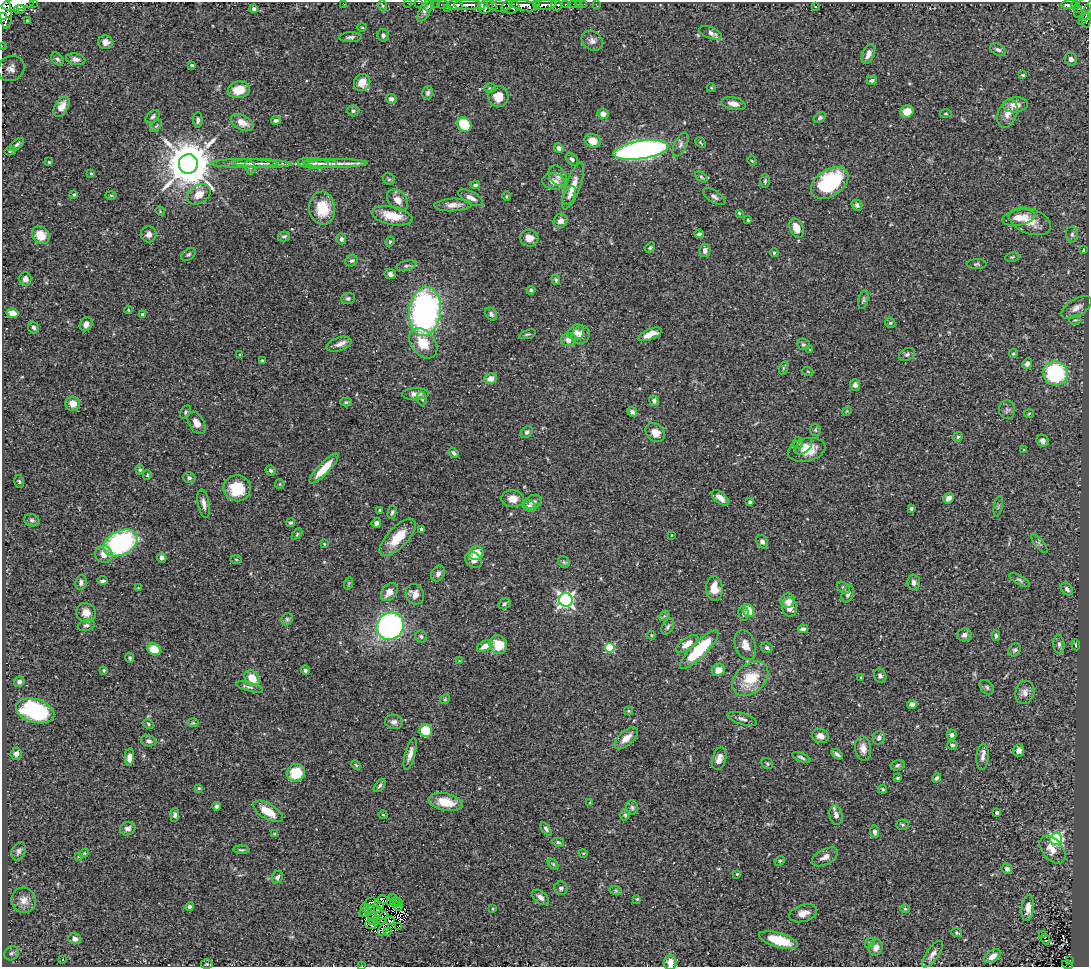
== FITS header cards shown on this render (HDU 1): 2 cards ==
NAXIS1  =                 1087
NAXIS2  =                  965

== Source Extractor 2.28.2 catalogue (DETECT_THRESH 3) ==
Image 1087 x 965 px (HDU 1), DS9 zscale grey, 1 PNG px = 1 image px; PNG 1091 x 969 px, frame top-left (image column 1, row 965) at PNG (2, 2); each listed source drawn as its Kron ellipse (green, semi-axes under 4 px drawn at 4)
Background 0.564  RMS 0.037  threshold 0.111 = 3 sigma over >= 5 px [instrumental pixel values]
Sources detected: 398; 2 with non-positive FLUX_AUTO (blend fragments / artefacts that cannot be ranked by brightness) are neither listed nor drawn; the other 396 listed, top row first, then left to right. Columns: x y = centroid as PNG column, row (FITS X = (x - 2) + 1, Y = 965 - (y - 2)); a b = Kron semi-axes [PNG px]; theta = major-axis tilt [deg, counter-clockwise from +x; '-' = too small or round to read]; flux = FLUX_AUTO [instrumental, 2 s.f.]
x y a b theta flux
34 2 3 2 - 22
343 3 2 2 - 43
407 3 3 2 - 3.8
418 3 3 2 - 6
18 4 16 6 9 1600
436 4 2 2 - 5.4
443 4 6 3 -1 17
536 4 4 3 - 260
565 4 3 3 - 51
574 4 3 3 - 16
579 4 2 2 - 3.2
584 4 2 2 - 4.6
596 4 2 2 - 1.6
455 5 8 4 -1 750
468 5 13 5 -1 640
492 5 6 3 -47 190
503 5 11 6 18 250
524 5 14 5 -10 970
545 5 12 5 2 720
557 5 5 5 - 240
1069 5 8 4 3 110
1075 5 5 3 - 68
383 6 5 4 - 3
430 6 5 3 - 56
481 6 3 2 - 93
486 7 7 6 - 250
510 7 9 7 5 540
816 7 3 2 - 2.9
1083 7 12 6 52 260
3 8 21 7 -79 2000
447 8 3 2 - 4.3
1077 8 3 2 - 32
20 9 6 3 11 120
254 9 4 4 - 8.1
425 11 13 5 64 9.1
1087 12 15 3 60 150
1085 16 3 2 - 50
3 17 3 2 - 270
27 21 3 2 - 2
1086 21 7 4 -89 88
362 27 5 3 - 2.5
711 33 12 5 -20 11
383 35 6 6 - 6.2
350 37 11 5 3 7.2
592 41 11 9 -34 12
105 42 7 7 - 15
2 46 3 2 - 4.6
998 50 8 5 -26 7.9
868 54 10 6 67 16
57 59 7 5 -48 6
76 59 10 6 -11 11
1071 59 6 6 - 8.7
192 65 4 3 - 2.8
11 68 14 12 31 20
1023 75 3 3 - 2.8
872 80 5 4 - 5.9
362 82 9 8 - 29
490 88 5 4 - 3.3
711 88 4 4 - 2.3
239 90 11 8 10 39
428 93 7 5 75 6.5
498 97 10 10 - 36
391 99 5 5 - 8.6
734 104 12 6 -12 17
1015 105 12 7 5 25
62 107 11 6 59 26
353 111 6 6 - 5.9
907 111 7 6 - 31
946 113 6 4 6 2.9
1007 113 15 9 70 21
603 114 5 5 - 14
153 116 8 5 39 7
820 118 6 4 36 5.5
198 120 7 4 -89 6.9
276 120 5 4 - 5.9
242 122 12 7 -26 23
464 124 8 6 -47 90
156 126 7 4 45 4.7
593 141 8 6 -21 27
701 143 6 3 -45 3
17 144 8 4 38 5.6
681 145 13 6 64 10
559 148 5 4 - 9.6
641 150 28 9 9 1100
10 151 6 4 12 3.5
572 159 7 5 -47 6.4
752 161 5 4 - 2.4
49 162 4 4 - 2.7
244 163 33 3 0 17
262 163 30 3 -2 16
313 163 16 5 -4 13
320 163 17 4 -1 14
338 163 30 4 1 24
188 164 10 9 - 12000
250 167 7 5 -79 5.8
91 173 3 3 - 2.5
558 176 11 8 -54 13
701 177 7 4 -37 4
389 179 6 5 - 4.3
554 181 12 8 -11 21
765 181 6 4 89 4.2
830 183 21 13 34 210
475 185 4 3 - 3.3
573 186 25 7 69 30
74 194 4 3 - 3.4
199 194 13 9 33 29
111 195 6 4 -2 2.8
569 195 10 5 63 8
507 196 5 3 - 2.1
714 197 13 6 -33 8.6
471 198 14 6 -28 15
397 200 12 8 -43 22
453 205 19 6 2 17
857 205 6 5 - 7.5
322 208 16 13 -86 70
160 211 5 4 - 2.3
739 213 3 3 - 3.1
392 216 20 9 -12 56
1019 218 17 7 10 36
748 220 3 3 - 2.3
561 221 7 6 - 14
1030 221 22 12 -20 40
796 228 10 6 -66 32
149 234 8 8 - 12
699 234 4 3 - 6.4
1072 234 8 6 89 7
41 235 9 8 - 41
284 236 6 5 - 5.5
529 238 9 8 - 19
341 239 5 5 - 7.1
390 242 5 4 - 3.1
650 248 6 4 50 3.2
705 250 7 5 77 11
1084 250 4 3 - 3.5
774 253 4 3 - 3.3
189 254 8 5 37 5.9
1012 257 7 4 10 4
352 261 6 5 - 5.6
977 264 10 5 1 4.5
406 266 10 5 14 6
390 274 6 5 - 8.1
25 279 6 6 - 11
556 280 5 4 - 4.7
531 290 4 4 - 5.2
348 298 7 5 3 5.6
864 300 9 5 76 5.5
1076 308 17 8 32 18
128 310 4 3 - 2.1
425 311 24 16 83 690
12 313 6 5 - 21
491 314 7 5 -52 6.6
142 315 4 3 - 7.5
1075 320 6 5 - 3.9
890 323 5 4 - 3.2
86 324 7 6 - 12
34 327 6 5 - 6.4
576 332 8 7 - 13
528 334 9 3 17 3.9
650 334 12 5 24 22
581 335 9 8 - 18
568 340 7 6 - 22
423 343 17 11 -51 58
339 344 13 6 19 14
803 344 7 5 -21 4.4
810 350 3 2 - 1.5
1013 353 5 4 - 3.2
240 354 4 2 - 1.5
907 354 8 6 27 5.8
263 361 3 3 - 3.8
1027 364 5 4 - 9.6
783 368 7 4 72 3.6
808 372 5 3 - 2.3
1055 373 13 12 - 210
491 379 6 5 - 24
855 385 6 5 - 8.9
415 394 13 5 3 17
422 399 6 5 - 4.7
654 401 5 5 - 8
346 402 6 4 0 3.4
73 404 7 7 - 25
1007 410 9 8 - 7
847 411 5 4 - 2.6
185 412 7 5 56 4.4
632 412 5 4 - 7.6
1029 413 5 3 - 2.5
196 423 12 7 -58 19
815 430 6 5 - 4
527 432 7 5 41 5.8
655 432 10 8 -44 25
958 437 5 4 - 3.8
1043 441 6 5 - 8.7
798 443 6 5 - 4.3
804 446 10 6 42 14
1024 449 3 2 - 1.7
807 450 19 11 13 43
454 453 6 4 -51 5.4
324 469 20 5 46 56
140 470 5 4 - 4.3
271 470 5 4 - 5.7
147 475 5 4 - 2.8
189 478 6 5 - 6.7
19 482 7 5 -77 3.9
280 484 5 4 - 3
237 488 13 13 - 81
720 498 10 5 -40 19
949 498 6 5 - 11
513 499 11 8 -5 24
533 502 9 6 19 13
750 502 4 3 - 6.9
204 503 15 5 -79 13
529 506 7 5 -37 7.1
998 506 10 3 79 4.4
911 508 4 3 - 3.7
380 510 3 3 - 4.5
392 512 7 4 77 5.2
32 520 8 6 -16 6.3
291 523 5 4 - 3.3
376 523 5 4 - 7.4
421 529 4 3 - 9.7
297 534 6 4 47 2.8
671 535 3 2 - 1.7
398 537 24 10 46 58
762 542 7 5 -57 7.1
121 543 18 12 26 410
1039 543 12 4 -50 6.2
324 544 4 3 - 2.3
476 553 7 7 - 44
104 554 9 8 - 18
162 558 5 4 - 9.7
236 559 5 3 - 2.6
473 560 9 7 -39 15
564 562 6 5 - 4.1
438 574 8 6 58 9.4
1020 580 12 4 -29 5.6
102 581 5 3 - 5.6
81 582 8 5 79 7.5
914 582 7 6 - 7.9
349 583 6 4 71 3
138 588 4 4 - 2.1
714 588 12 8 -87 41
843 588 7 5 -41 4.9
1067 589 7 5 -48 8.4
389 592 10 7 51 25
415 594 10 9 - 20
848 594 9 5 69 8.2
566 600 6 6 - 800
788 601 7 7 - 24
504 604 6 5 - 4.8
790 608 9 7 -85 17
748 610 7 5 -67 45
86 613 10 9 - 23
743 613 7 5 -86 7.4
664 616 6 4 45 3.5
287 619 6 5 - 4.5
86 625 9 5 17 7.7
390 626 14 13 - 610
668 627 8 5 59 6.2
803 629 5 3 - 7.9
651 635 4 4 - 2.6
964 635 7 6 - 9.7
421 636 6 5 - 4.9
996 636 5 4 - 3.9
687 644 13 6 34 25
1059 644 9 5 -84 7.7
498 645 9 8 - 54
745 645 15 10 -72 24
1076 645 5 3 - 3.4
485 646 8 5 28 22
610 648 5 4 - 140
767 648 6 5 - 6.8
154 649 7 5 -28 49
699 650 26 7 45 150
1015 650 7 5 48 5.9
130 658 5 4 - 4.6
459 661 3 3 - 1.7
104 670 4 3 - 2.7
305 670 5 4 - 6.7
718 670 7 6 - 28
880 676 7 6 - 6.9
861 677 4 3 - 1.9
252 678 9 6 -48 41
750 679 20 14 41 78
19 682 5 5 - 11
250 687 14 4 -15 7.1
987 687 8 6 -47 5.9
1025 692 12 9 72 16
445 699 5 4 - 2.9
912 704 5 4 - 11
35 711 20 11 -16 280
628 711 4 4 - 2.4
742 719 15 5 -18 10
394 722 9 7 -8 10
193 723 6 4 -1 3
148 724 5 4 - 3.3
426 730 6 6 - 64
952 735 5 5 - 7.9
820 736 8 7 - 15
626 738 14 7 41 26
879 738 7 6 - 9.1
149 741 8 5 -13 7.9
952 745 5 5 - 5.1
863 748 12 8 -82 19
1019 750 6 5 - 12
16 754 6 5 - 12
410 754 16 5 75 16
837 754 6 3 -36 6.9
129 757 8 4 84 16
801 757 10 3 -24 5.4
983 757 13 6 86 12
719 759 11 7 74 17
767 764 6 5 - 4
356 765 5 3 - 2.5
898 765 7 5 18 4.7
296 773 9 8 - 72
897 778 3 3 - 2.8
937 778 5 4 - 5.4
380 786 7 4 51 5.6
199 788 4 3 - 2.8
883 789 4 3 - 3.3
445 802 17 8 -12 55
590 802 4 2 - 1.7
217 806 4 3 - 5.3
632 808 7 6 - 5.4
268 811 17 7 -31 45
997 812 3 3 - 5.6
175 815 7 4 86 7.3
383 815 4 3 - 2.2
625 815 5 4 - 4.2
836 815 10 6 -78 14
902 825 6 5 - 4.3
128 829 8 6 22 10
546 829 7 4 -54 5.7
874 832 6 4 -80 7
275 834 4 3 - 4.4
1056 839 6 6 - 420
558 842 6 4 -13 4
241 850 8 3 -5 4
1052 850 16 10 -50 33
19 851 9 6 67 8.8
84 853 5 4 - 2.7
583 853 4 3 - 2
79 856 4 4 - 2.6
825 857 14 7 28 16
780 861 5 4 - 3.2
553 864 6 4 -45 3.3
1007 869 5 5 - 9.8
737 874 3 3 - 2
277 877 7 5 59 7.5
561 888 7 6 - 7.6
616 891 6 4 -19 3.4
541 897 10 6 -39 11
393 898 3 2 - 8.4
637 899 4 4 - 3.4
24 900 13 12 - 23
383 900 5 2 - 4.2
370 902 6 3 29 3.9
395 902 5 3 - 3.3
398 902 3 2 - 2.5
390 903 4 3 - 1.2
190 906 4 4 - 6.1
381 906 3 2 - 1.8
398 906 4 3 - 0.78
368 908 7 3 -17 4.3
1028 908 13 6 83 18
493 909 3 2 - 2.2
905 909 5 4 - 2.7
377 910 3 2 - 1.1
364 912 5 2 - 0.95
369 912 3 2 - 1.5
803 913 14 8 16 19
382 916 6 2 6 3
372 917 3 2 - 1
382 918 7 4 56 0.93
378 919 3 2 - 0.32
373 921 2 2 - 1.6
390 921 4 2 - 1.1
371 925 6 2 -19 2.4
399 926 3 2 - 0.071
384 929 7 3 55 2.8
388 932 3 2 - 1.8
957 933 5 4 - 3.7
1042 934 3 3 - 14
75 939 6 5 - 12
1045 939 5 3 - 49
779 940 20 7 -16 79
870 943 5 4 - 3.5
876 947 8 7 - 14
12 953 7 6 - 6
933 954 15 6 55 14
992 956 9 5 32 18
63 959 3 2 - 3.6
1070 961 3 2 - 5.9
670 962 7 6 - 23
207 964 6 5 - 3
1067 965 5 3 - 4.6
362 966 2 2 - 34
At the frame edge (FLAGS 8, measured only in part): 12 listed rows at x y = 34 2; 343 3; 407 3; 418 3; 18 4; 3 8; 1087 12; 3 17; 2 46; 670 962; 1067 965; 362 966
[2 non-positive-flux detections neither listed nor drawn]